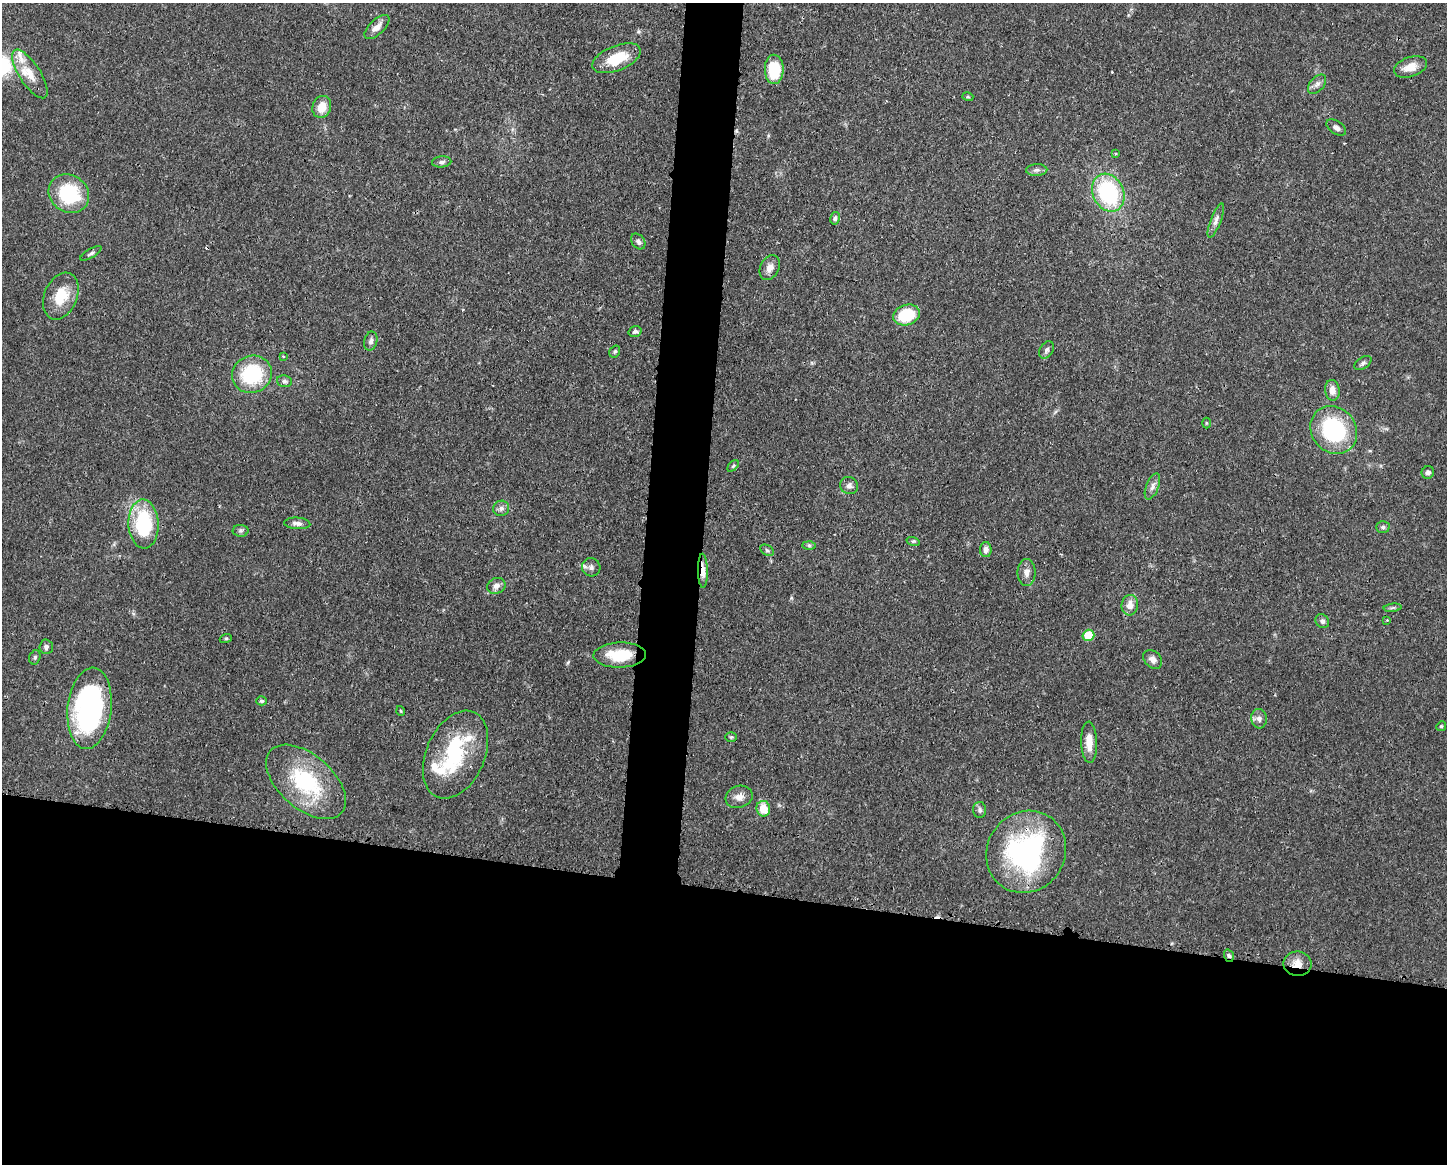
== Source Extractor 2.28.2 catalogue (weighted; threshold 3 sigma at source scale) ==
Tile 11 of 3 x 4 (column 2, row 4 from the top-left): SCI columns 1558-3002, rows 7-1168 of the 4670 x 4659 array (HDU 1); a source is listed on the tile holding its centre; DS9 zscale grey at full resolution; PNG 1449 x 1166 px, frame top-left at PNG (2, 3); each listed source drawn as its Kron ellipse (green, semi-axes under 4 px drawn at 4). Shown black and unused: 27% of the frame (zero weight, under 3 of 4 exposures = <1% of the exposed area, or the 3 px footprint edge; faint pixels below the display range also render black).
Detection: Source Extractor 2.28.2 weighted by HDU 2 'WHT'; one run over the whole footprint, this tile lists its part. Background 0.0571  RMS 0.0033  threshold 0.0149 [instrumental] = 3 sigma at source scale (4.5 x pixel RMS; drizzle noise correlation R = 1.50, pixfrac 1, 0.05/0.05 arcsec/px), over >= 5 px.
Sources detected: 83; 1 inside a brighter object's white glare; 3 cosmic-ray / hot-pixel residue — neither listed nor drawn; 5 inside a brighter listed object's ellipse — not listed separately; the other 74 listed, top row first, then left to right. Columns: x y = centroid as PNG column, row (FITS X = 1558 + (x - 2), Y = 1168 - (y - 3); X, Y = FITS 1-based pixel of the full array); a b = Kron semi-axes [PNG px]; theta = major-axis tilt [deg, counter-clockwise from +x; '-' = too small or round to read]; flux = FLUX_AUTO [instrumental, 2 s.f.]
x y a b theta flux
377 27 16 7 44 2.5
616 58 25 12 22 11
1410 67 17 10 19 4
774 69 14 9 -89 14
30 74 28 10 -57 5.7
1317 84 11 7 49 1.4
968 97 5 3 - 0.38
322 107 11 9 73 4.6
1336 128 11 6 -34 1.3
1115 154 3 3 - 0.38
442 162 10 5 5 0.93
1037 170 10 6 2 1.2
1108 193 19 15 -63 31
69 194 21 18 -34 21
835 218 6 4 77 0.86
1216 220 18 5 69 1.6
638 241 8 6 -52 1.1
91 253 12 4 30 0.84
770 268 13 9 63 2.5
61 296 24 16 67 8.7
906 315 13 10 18 13
635 331 7 5 17 0.67
371 341 9 6 76 1.2
1046 350 9 6 57 1
615 351 6 5 - 0.57
283 356 3 3 - 0.36
1363 363 9 5 33 0.84
252 374 20 18 22 22
284 381 7 5 -14 0.84
1332 390 10 7 -83 2.6
1206 423 5 3 - 0.31
1334 430 25 22 -50 32
733 466 7 4 45 0.49
1428 472 6 6 - 1.2
849 486 9 8 - 1.3
1152 486 14 6 68 1.6
501 508 8 7 - 1.2
297 523 13 5 -4 1.5
143 524 24 15 -88 25
1383 527 7 5 -1 0.76
241 531 8 6 2 0.77
913 541 7 4 -17 0.52
809 545 6 4 -1 0.56
767 550 7 5 -30 0.61
986 550 7 6 - 1.4
591 567 9 9 - 1.4
703 571 17 5 -88 3.1
1027 572 13 9 -90 2.2
496 586 9 7 21 1.7
1130 605 10 8 83 3
1393 608 9 3 6 0.62
1387 620 3 2 - 0.28
1322 621 7 6 - 1
1088 635 6 5 - 11
226 638 6 4 19 0.43
46 647 7 6 - 1
620 655 26 12 1 11
35 657 7 5 74 0.6
1153 659 11 8 -45 1.7
261 701 5 4 - 0.74
89 708 41 22 84 72
401 711 5 3 - 0.31
1259 719 10 7 -84 1.5
1441 726 5 4 - 0.42
731 737 6 5 - 0.52
1089 742 21 8 -87 4.3
456 755 46 29 66 25
306 782 47 27 -41 29
739 797 14 11 19 2.4
763 809 8 7 - 5.5
980 810 8 6 -89 0.95
1026 852 42 39 54 60
1229 956 6 4 -71 0.64
1297 964 14 12 -1 3.5
Overlapping masked pixels (flux is a lower limit): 3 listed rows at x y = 703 571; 1229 956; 1297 964